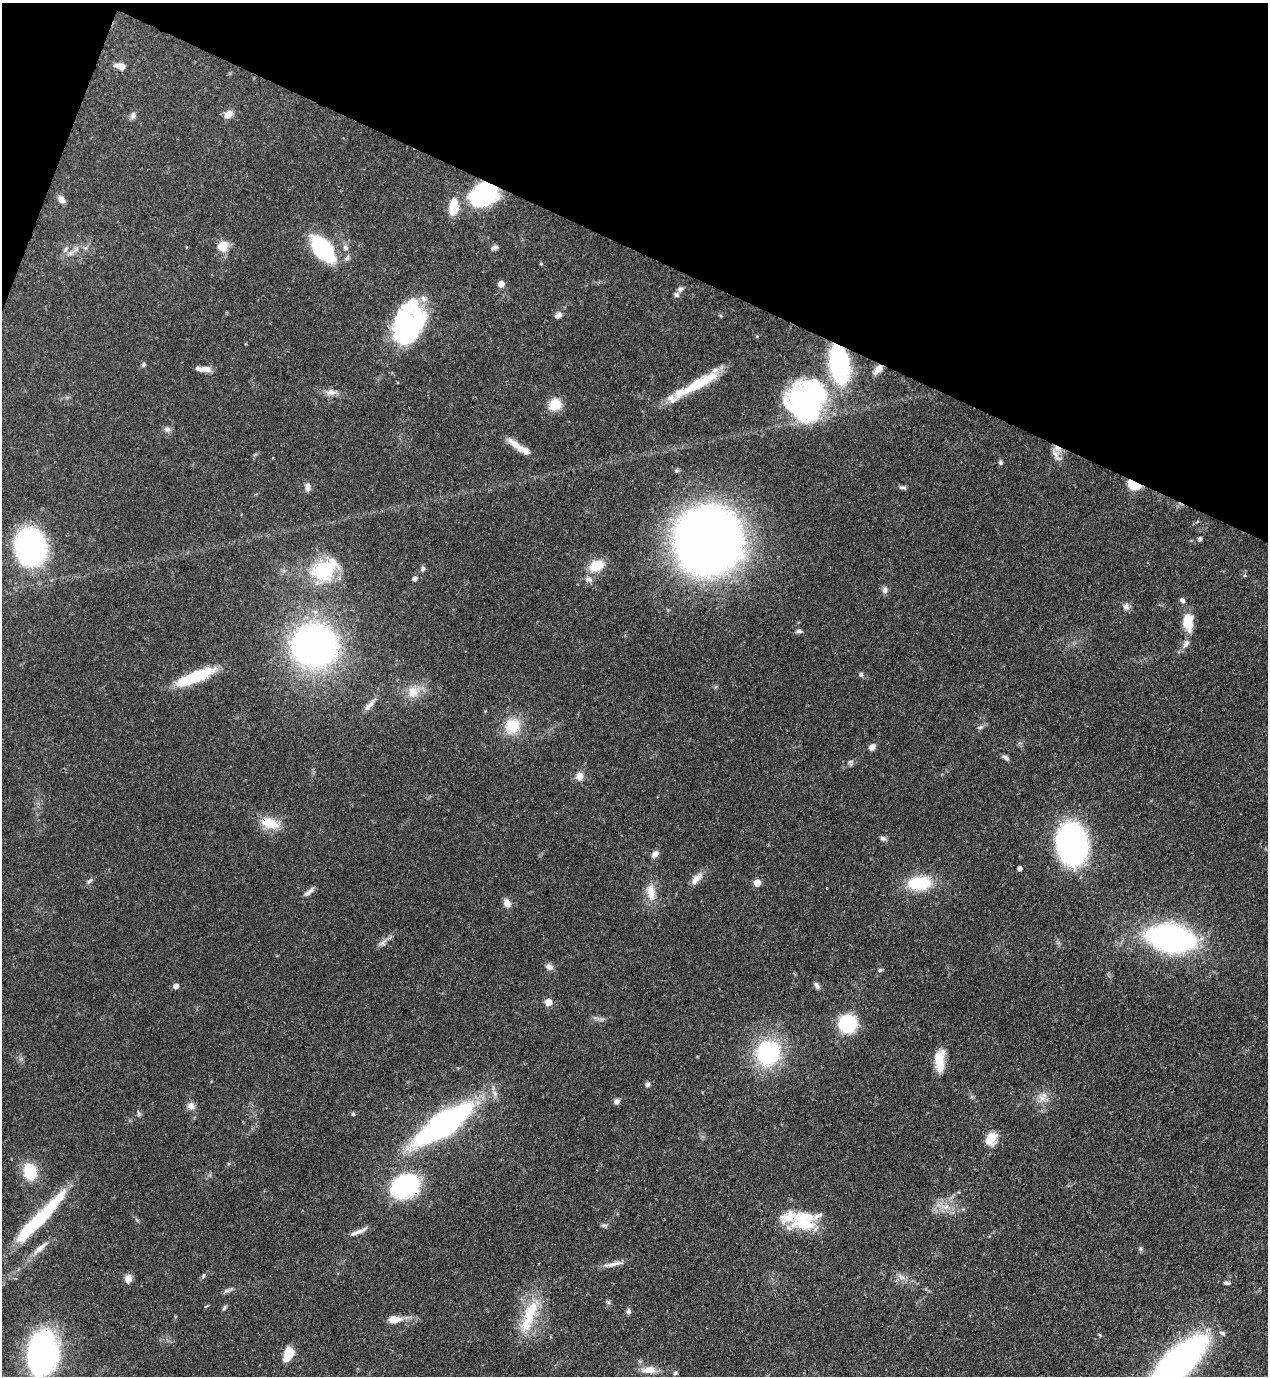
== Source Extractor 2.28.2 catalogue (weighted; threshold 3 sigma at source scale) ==
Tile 2 of 4 x 4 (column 2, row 1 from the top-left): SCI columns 1619-2884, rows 4165-5538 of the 5638 x 5578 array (HDU 1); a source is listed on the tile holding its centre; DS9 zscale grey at full resolution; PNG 1270 x 1378 px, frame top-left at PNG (2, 3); no overlay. Shown black and unused: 19% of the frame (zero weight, under 3 of 4 exposures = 7% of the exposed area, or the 3 px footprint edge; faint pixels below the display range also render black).
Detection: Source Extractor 2.28.2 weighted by HDU 2 'WHT'; one run over the whole footprint, this tile lists its part. Background 0.0517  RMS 0.0035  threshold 0.0157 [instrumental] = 3 sigma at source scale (4.5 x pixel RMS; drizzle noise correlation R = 1.50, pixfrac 1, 0.05/0.05 arcsec/px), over >= 5 px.
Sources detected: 129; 4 inside a brighter object's white glare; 1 cosmic-ray / hot-pixel residue — not listed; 10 inside a brighter listed object's ellipse — not listed separately; the other 114 listed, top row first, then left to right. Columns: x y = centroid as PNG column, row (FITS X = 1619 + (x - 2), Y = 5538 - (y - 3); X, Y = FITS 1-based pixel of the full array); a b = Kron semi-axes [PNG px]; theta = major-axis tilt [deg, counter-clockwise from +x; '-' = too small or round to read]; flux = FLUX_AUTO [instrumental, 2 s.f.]
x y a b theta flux
120 66 12 7 -14 2.8
228 114 12 8 36 2.5
133 115 9 7 67 1.2
484 193 30 14 7 25
61 199 10 7 -55 1.9
453 207 19 10 86 7.1
223 246 10 10 - 5.6
345 247 8 7 - 1.3
494 247 9 6 14 1
323 249 30 16 -51 30
71 253 8 6 21 1.4
347 258 9 5 64 1.1
541 264 5 3 - 0.32
501 284 5 5 - 4.3
680 289 8 6 44 1.1
411 305 49 35 77 20
558 315 10 7 31 1.5
406 337 24 22 -16 23
143 364 6 5 - 0.6
839 364 25 11 -80 85
206 369 15 7 -6 2.5
878 369 13 7 44 2.5
696 385 31 14 27 9.2
331 392 15 8 2 2.5
807 401 40 37 63 75
555 404 11 11 - 7.7
167 429 9 7 -14 1.3
515 445 23 8 -38 4.2
1055 454 15 7 -60 2.6
1000 463 5 5 - 0.75
1134 485 13 7 -24 10
307 487 11 6 -77 1.6
902 487 11 5 -15 0.9
1200 539 5 4 - 0.82
708 541 55 53 82 300
30 547 24 19 -75 100
597 566 18 12 23 7.6
423 569 7 6 - 0.88
324 570 39 27 28 23
415 579 5 4 - 1.4
589 579 10 7 -22 1.4
885 590 9 7 -84 1.3
1182 600 7 6 - 1
1126 606 10 9 - 1.4
1188 622 18 10 -86 8.1
799 631 7 6 - 0.99
1186 643 13 8 60 1.8
314 646 31 27 -5 180
861 674 6 6 - 0.8
195 677 44 11 22 19
413 692 17 16 - 5.7
370 705 24 6 47 2.4
512 726 21 19 51 10
980 727 6 4 19 0.62
872 747 8 6 42 1.9
1005 758 10 5 -28 1.1
850 762 8 7 - 0.86
579 776 11 10 - 2.5
270 823 21 12 -17 8
883 838 8 6 -17 0.97
1072 844 27 19 -82 130
655 854 9 7 46 1.8
1020 869 4 4 - 1.3
696 879 20 9 47 2.9
89 881 9 5 46 0.92
757 883 5 5 - 6.2
920 883 24 14 4 17
309 892 16 6 40 1.8
651 892 23 11 -83 5.2
507 903 10 8 -65 2.3
1171 938 30 17 -11 120
383 942 17 5 42 1.7
549 967 10 8 -32 1.6
880 970 7 4 10 0.61
176 986 5 5 - 2.1
817 986 10 6 -62 1.1
548 1002 6 5 - 5.1
848 1024 19 18 - 17
768 1053 28 25 67 35
939 1061 25 10 90 7.4
647 1084 6 6 - 1
1042 1098 12 8 -14 2.7
616 1101 7 7 - 1.2
191 1106 11 10 - 1.9
139 1114 7 5 -74 0.67
353 1114 5 5 - 0.46
444 1124 42 14 34 160
990 1141 18 12 26 4.2
30 1171 17 13 -77 11
405 1186 26 20 25 43
945 1207 16 7 -5 3.4
42 1216 70 12 47 27
803 1221 30 25 -14 17
604 1225 10 5 -4 0.74
359 1232 23 5 23 2.3
40 1248 25 7 42 3.6
1141 1249 7 4 -89 0.58
613 1264 29 5 12 2.7
203 1275 7 3 81 0.47
901 1277 11 6 -37 1.8
128 1279 8 7 - 3.1
1226 1283 8 4 -10 0.82
228 1290 16 5 21 1.2
224 1307 8 4 51 0.63
629 1312 8 5 84 0.96
529 1316 54 15 69 16
394 1319 17 9 3 4.2
1222 1333 8 5 -23 0.84
1100 1335 6 3 -70 0.37
43 1354 37 25 79 100
288 1354 12 7 73 10
1178 1362 43 17 43 180
649 1370 20 10 -1 3.8
675 1373 6 5 - 0.52
Overlapping masked pixels (flux is a lower limit): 6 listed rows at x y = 484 193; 839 364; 878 369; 1134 485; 270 823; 43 1354
Isophote crosses this tile's border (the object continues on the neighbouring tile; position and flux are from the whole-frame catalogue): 2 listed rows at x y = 43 1354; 1178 1362